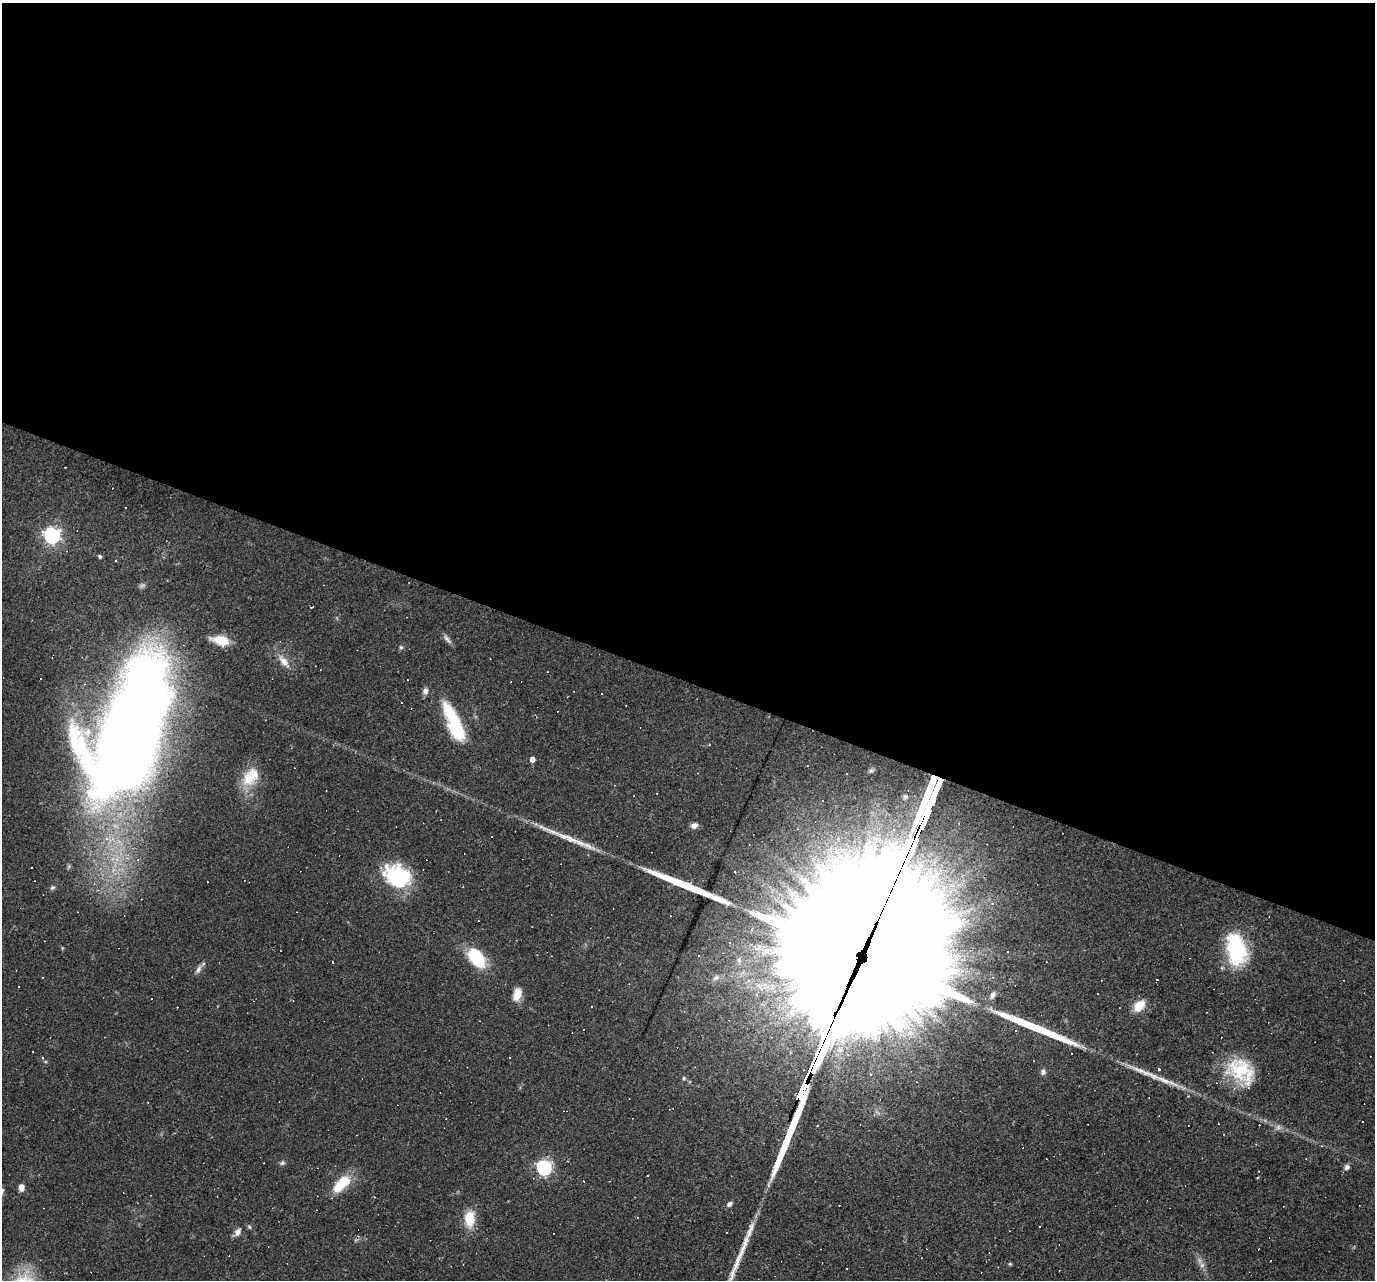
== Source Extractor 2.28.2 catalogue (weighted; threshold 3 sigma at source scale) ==
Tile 3 of 4 x 4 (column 3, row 1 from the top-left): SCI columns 2749-4121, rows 4099-5376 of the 5495 x 5510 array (HDU 1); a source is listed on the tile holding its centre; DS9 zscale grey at full resolution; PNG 1377 x 1282 px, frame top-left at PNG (2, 3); no overlay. Shown black and unused: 53% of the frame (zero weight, under 2 of 3 exposures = <1% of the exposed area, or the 3 px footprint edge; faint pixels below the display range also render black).
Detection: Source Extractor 2.28.2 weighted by HDU 2 'WHT'; one run over the whole footprint, this tile lists its part. Background 0.0361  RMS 0.0046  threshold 0.0208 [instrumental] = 3 sigma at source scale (4.5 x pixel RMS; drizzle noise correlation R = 1.50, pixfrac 1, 0.05/0.05 arcsec/px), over >= 5 px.
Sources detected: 109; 2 too faint to see at this stretch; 2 inside a brighter object's white glare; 46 cosmic-ray / hot-pixel residue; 6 long thin detections or spike segments (spike, bleed or trail) — not listed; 1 inside a brighter listed object's ellipse — not listed separately; the other 52 listed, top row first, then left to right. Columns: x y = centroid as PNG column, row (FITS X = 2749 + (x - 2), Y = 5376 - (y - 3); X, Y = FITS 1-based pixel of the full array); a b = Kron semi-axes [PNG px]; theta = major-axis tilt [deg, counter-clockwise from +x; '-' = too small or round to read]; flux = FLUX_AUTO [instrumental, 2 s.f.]
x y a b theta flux
52 536 6 6 - 170
100 556 4 3 - 0.87
311 607 3 2 - 0.66
447 639 15 5 -49 1.9
221 640 21 11 -14 8.8
401 647 6 5 - 0.81
283 661 19 9 -50 4.8
425 691 8 7 - 2
455 729 30 17 -60 22
131 730 106 46 69 1100
709 745 3 3 - 0.44
532 759 5 4 - 3
871 771 6 4 -18 0.71
250 777 29 18 54 12
905 796 6 5 - 1.3
694 825 9 7 21 2
588 845 42 7 -22 6.7
138 860 5 5 - 0.81
394 877 36 28 -90 27
52 887 7 5 34 1
993 904 4 4 - 0.84
1236 949 36 20 -80 37
476 958 21 13 -51 24
852 960 90 84 -1 25000
333 962 3 3 - 2.8
198 969 13 6 62 2
517 994 14 8 75 6.7
992 995 9 5 69 1.5
1139 1006 16 10 45 7.1
583 1030 3 3 - 6.5
33 1052 3 2 - 0.32
42 1057 4 3 - 0.51
1159 1069 3 3 - 1.5
1241 1071 38 26 -37 25
1043 1072 8 7 - 1.5
684 1078 5 4 - 0.69
803 1088 20 3 65 1200
1188 1096 3 3 - 0.5
1362 1121 3 2 - 0.49
282 1163 7 5 21 0.97
544 1167 6 6 - 120
1347 1167 8 7 - 1.5
342 1184 26 12 44 13
21 1187 7 5 -87 3.3
729 1204 7 5 41 1.3
637 1217 3 2 - 0.33
469 1218 22 14 87 9.4
237 1232 11 7 51 2.5
1258 1249 3 2 - 0.27
1271 1261 3 2 - 0.3
1010 1264 5 4 - 0.56
847 1269 3 2 - 0.36
Overlapping masked pixels (flux is a lower limit): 3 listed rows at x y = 131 730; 852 960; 803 1088
Isophote crosses this tile's border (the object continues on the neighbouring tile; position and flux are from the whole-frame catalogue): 1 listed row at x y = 131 730